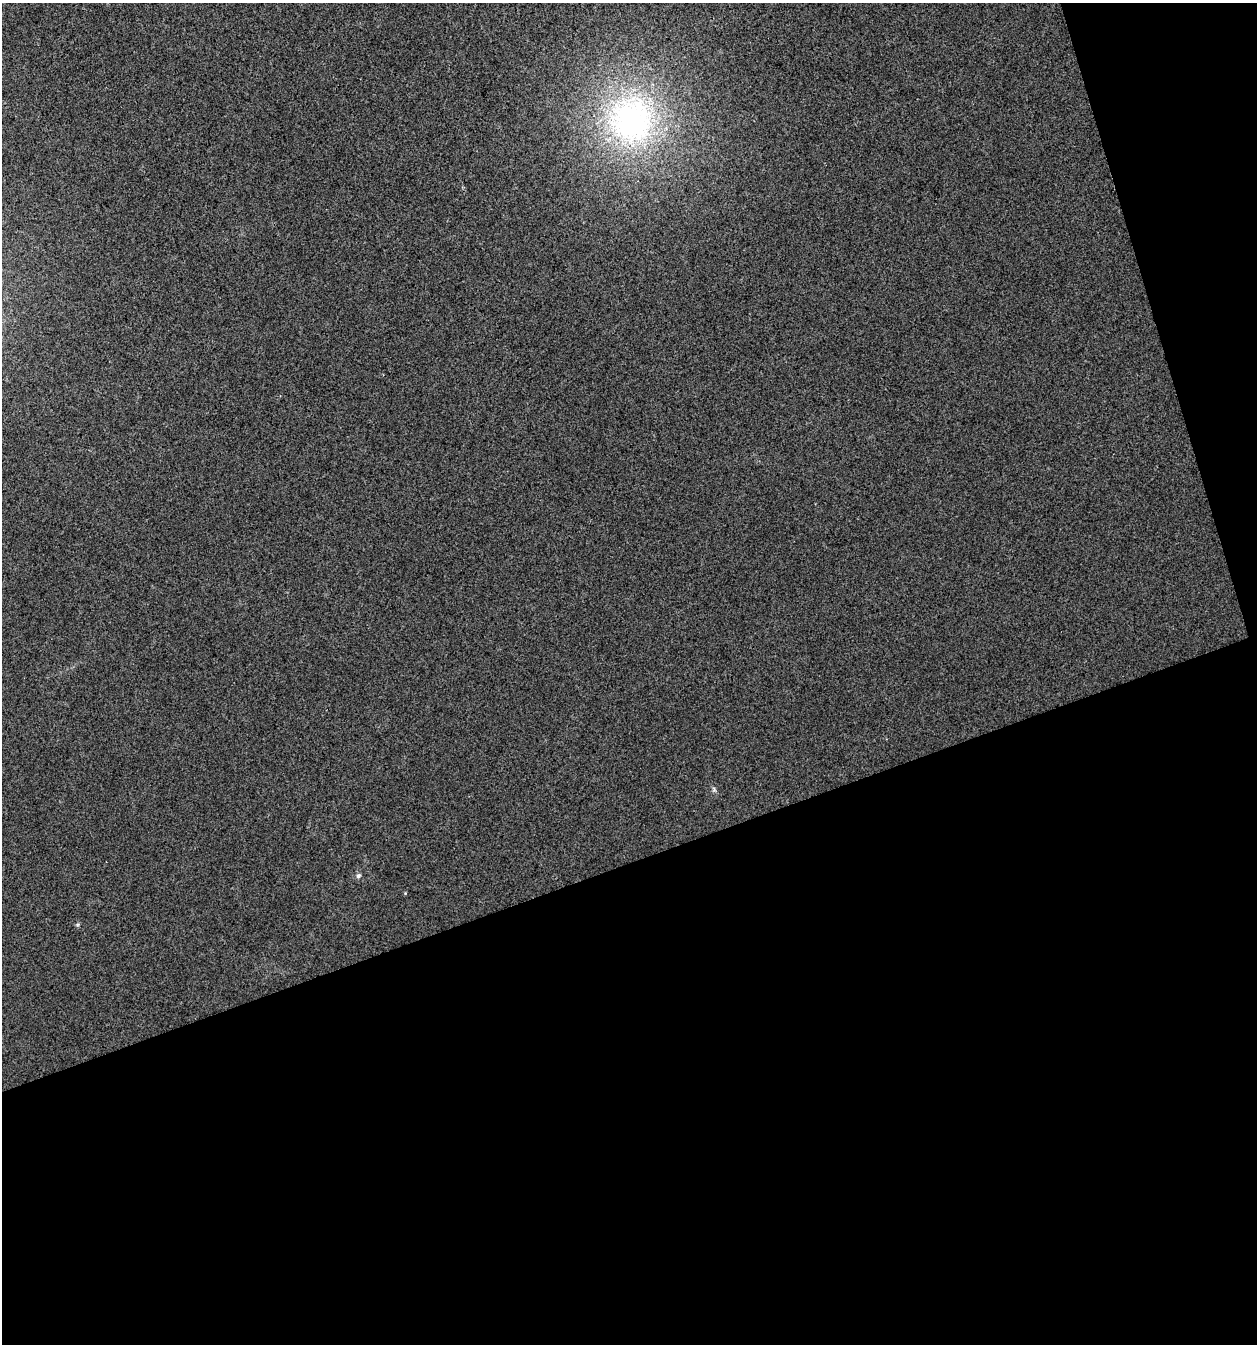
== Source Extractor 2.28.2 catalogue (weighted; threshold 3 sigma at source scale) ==
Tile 4 of 2 x 2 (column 2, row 2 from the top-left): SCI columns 1312-2566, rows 1-1342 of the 2606 x 2684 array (HDU 1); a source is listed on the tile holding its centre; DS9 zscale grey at full resolution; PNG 1259 x 1346 px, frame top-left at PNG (2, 3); no overlay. Shown black and unused: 40% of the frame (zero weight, under 2 of 3 exposures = <1% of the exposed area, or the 3 px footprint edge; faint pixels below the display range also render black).
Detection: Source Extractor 2.28.2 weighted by HDU 2 'WHT'; one run over the whole footprint, this tile lists its part. Background 0.0352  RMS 0.013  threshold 0.0575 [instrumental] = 3 sigma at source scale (4.5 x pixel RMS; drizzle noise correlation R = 1.50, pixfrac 1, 0.0396/0.0396 arcsec/px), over >= 5 px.
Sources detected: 3; all 3 listed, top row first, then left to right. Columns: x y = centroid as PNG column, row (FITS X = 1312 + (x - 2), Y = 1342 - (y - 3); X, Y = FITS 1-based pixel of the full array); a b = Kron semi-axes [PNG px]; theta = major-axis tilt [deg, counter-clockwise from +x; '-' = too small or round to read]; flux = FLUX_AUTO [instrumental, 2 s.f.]
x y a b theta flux
632 120 67 62 -75 310
714 789 6 5 - 2.2
358 876 7 6 - 2.9